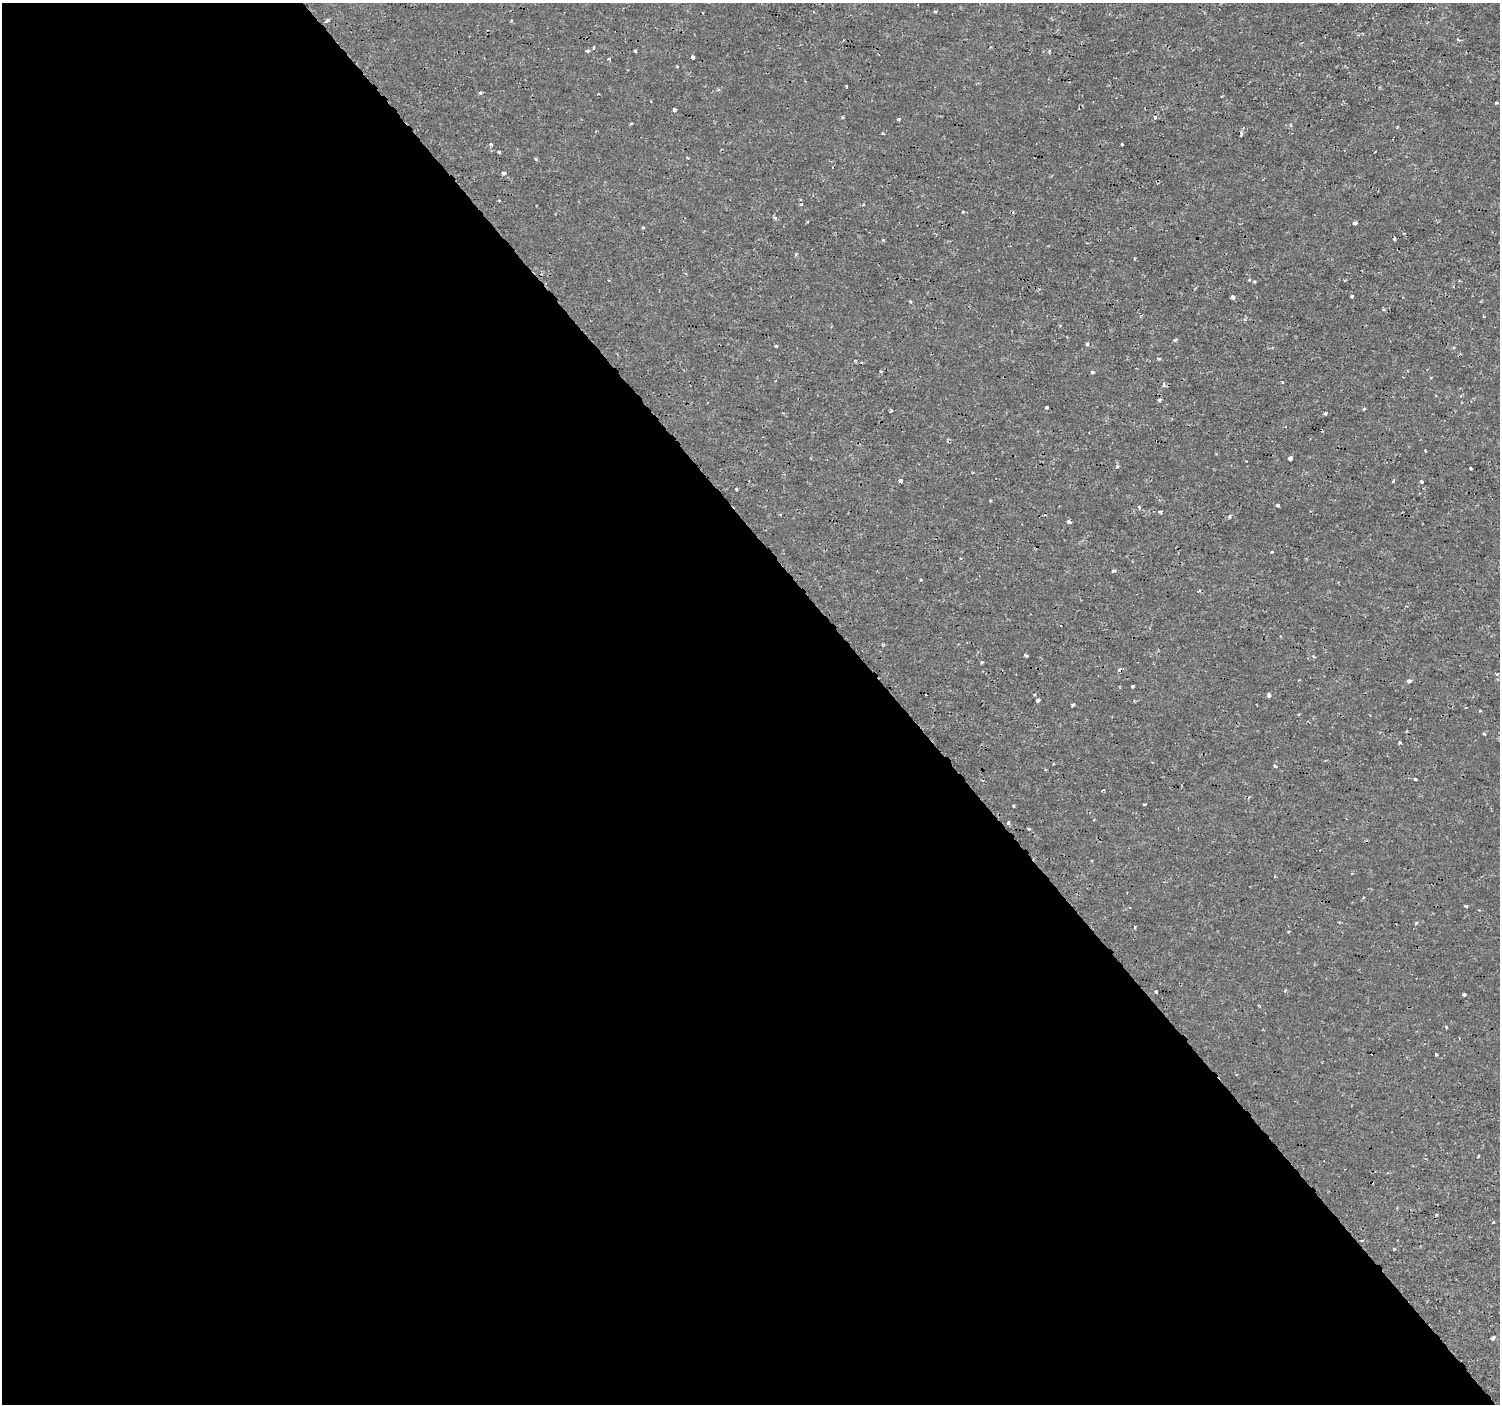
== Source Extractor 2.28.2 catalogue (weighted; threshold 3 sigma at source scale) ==
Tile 9 of 4 x 4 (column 1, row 3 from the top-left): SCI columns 1-1498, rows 1541-2942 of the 5994 x 5944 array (HDU 1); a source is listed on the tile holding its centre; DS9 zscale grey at full resolution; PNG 1502 x 1406 px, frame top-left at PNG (2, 3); no overlay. Shown black and unused: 60% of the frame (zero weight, under 2 of 3 exposures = <1% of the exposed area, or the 3 px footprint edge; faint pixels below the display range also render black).
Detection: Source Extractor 2.28.2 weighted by HDU 2 'WHT'; one run over the whole footprint, this tile lists its part. Background 3.31e-04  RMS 0.0011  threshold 0.00499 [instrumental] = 3 sigma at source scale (4.5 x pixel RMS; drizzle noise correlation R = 1.50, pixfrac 1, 0.0396/0.0396 arcsec/px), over >= 5 px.
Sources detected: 91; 2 cosmic-ray / hot-pixel residue — not listed; the other 89 listed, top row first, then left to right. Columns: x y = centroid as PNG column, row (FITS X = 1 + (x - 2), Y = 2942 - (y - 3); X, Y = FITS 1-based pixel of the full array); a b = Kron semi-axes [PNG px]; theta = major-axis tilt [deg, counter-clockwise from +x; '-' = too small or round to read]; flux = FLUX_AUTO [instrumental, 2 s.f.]
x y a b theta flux
935 12 4 3 - 0.11
703 13 3 2 - 0.068
511 21 4 3 - 0.13
594 47 4 2 - 0.11
588 51 4 3 - 0.17
635 51 3 3 - 0.16
693 57 3 3 - 1.2
609 59 4 3 - 0.11
677 66 3 2 - 0.09
480 93 4 4 - 0.18
1496 102 3 3 - 0.23
674 110 3 3 - 0.71
1155 117 4 4 - 0.16
899 119 4 3 - 0.19
631 123 4 3 - 0.1
1241 134 5 3 - 0.2
491 144 3 3 - 0.23
1122 144 3 3 - 0.3
499 152 3 3 - 0.17
536 158 4 3 - 0.15
503 173 5 4 - 0.23
963 212 3 3 - 0.13
775 217 5 4 - 0.19
1355 223 4 3 - 0.48
643 228 3 3 - 0.11
883 240 4 3 - 0.11
1254 281 4 2 - 0.13
1352 296 3 3 - 0.35
1233 297 4 4 - 0.56
910 302 4 3 - 0.15
1484 316 3 2 - 0.081
1175 340 5 3 - 0.18
1087 344 4 3 - 0.25
776 346 3 3 - 0.17
1158 358 5 3 - 0.16
1092 372 3 3 - 0.42
1163 384 6 3 -90 0.18
1046 407 3 3 - 0.16
1364 408 3 3 - 0.31
891 411 3 3 - 0.2
1325 414 3 3 - 0.28
1425 451 3 2 - 0.16
1290 458 4 3 - 1.1
1117 466 4 4 - 0.12
1470 468 3 3 - 0.16
900 481 4 3 - 0.75
1393 481 3 3 - 0.19
1421 482 3 3 - 0.4
736 489 3 3 - 0.15
1278 505 4 3 - 0.18
1139 506 4 4 - 0.13
1160 512 3 3 - 0.26
1229 517 5 3 - 0.12
1069 522 4 3 - 0.45
1272 552 3 3 - 0.2
1114 571 4 3 - 0.3
921 580 3 3 - 0.13
1026 656 4 3 - 0.49
1313 656 4 3 - 0.11
982 662 3 3 - 0.13
1497 674 3 3 - 0.11
1409 681 4 3 - 0.52
1132 686 4 3 - 0.55
926 695 3 2 - 0.079
1269 695 4 4 - 0.32
1038 700 3 3 - 0.27
1072 705 3 3 - 0.2
1299 714 4 2 - 0.099
1484 734 4 3 - 0.12
1400 743 3 3 - 0.18
1275 766 4 3 - 0.19
1045 769 3 2 - 0.12
1416 779 3 3 - 0.13
1144 804 4 2 - 0.11
1008 823 5 4 - 0.19
1029 829 4 3 - 0.18
1465 906 3 3 - 0.23
1416 923 5 3 - 0.11
1135 927 4 2 - 0.098
1285 990 4 3 - 0.1
1156 992 3 3 - 0.29
1464 994 4 3 - 0.29
1446 1027 3 3 - 0.14
1436 1055 3 2 - 0.12
1478 1156 3 2 - 0.099
1493 1222 3 2 - 0.1
1362 1241 3 2 - 0.2
1394 1249 3 2 - 0.08
1492 1339 4 3 - 0.52
Overlapping masked pixels (flux is a lower limit): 1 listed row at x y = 693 57